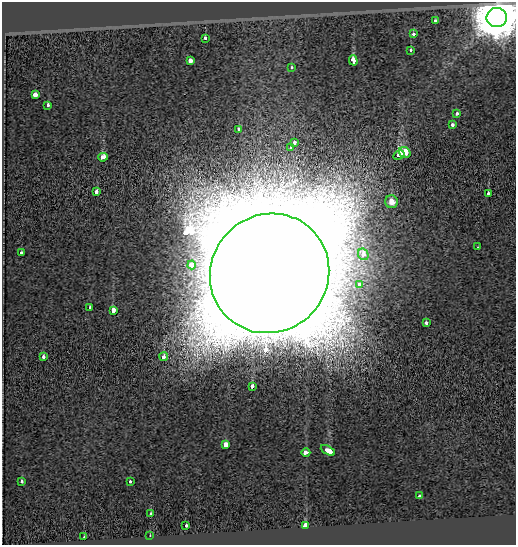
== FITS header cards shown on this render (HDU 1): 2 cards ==
NAXIS1  =                  514
NAXIS2  =                  543

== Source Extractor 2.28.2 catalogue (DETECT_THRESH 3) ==
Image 514 x 543 px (HDU 1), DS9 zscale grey, 1 PNG px = 1 image px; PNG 518 x 547 px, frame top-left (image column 1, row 543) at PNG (2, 2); each listed source drawn as its Kron ellipse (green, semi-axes under 4 px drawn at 4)
Background -0.11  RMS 0.055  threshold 0.165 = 3 sigma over >= 5 px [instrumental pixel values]
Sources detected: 44; all 44 listed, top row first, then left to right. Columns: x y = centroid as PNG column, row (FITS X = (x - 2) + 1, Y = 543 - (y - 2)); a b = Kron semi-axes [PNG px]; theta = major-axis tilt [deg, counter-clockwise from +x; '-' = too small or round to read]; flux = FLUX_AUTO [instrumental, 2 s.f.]
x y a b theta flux
497 18 10 9 - 18000
435 21 3 3 - 18
414 34 3 3 - 32
205 38 4 3 - 29
411 50 3 3 - 18
353 60 5 4 - 190
190 61 4 3 - 73
292 67 3 3 - 20
35 95 4 3 - 170
48 105 4 3 - 23
456 113 3 3 - 26
452 125 3 3 - 31
239 129 3 3 - 58
294 142 4 3 - 36
291 148 4 3 - 40
405 152 6 5 - 240
399 155 6 3 29 340
103 157 5 4 - 92
96 192 4 3 - 43
488 193 3 3 - 21
392 202 6 6 - 38
478 247 3 3 - 4.6
21 253 3 3 - 34
363 254 6 5 - 74
192 265 4 4 - 87
270 273 61 58 46 480000
359 284 4 4 - 50
90 307 3 3 - 10
113 310 4 3 - 240
426 323 3 3 - 23
43 357 4 3 - 26
164 357 4 3 - 96
252 386 4 3 - 45
226 444 4 3 - 300
328 450 8 3 -27 200
306 453 4 3 - 74
21 481 3 3 - 24
130 481 3 3 - 21
419 496 3 3 - 11
151 514 3 3 - 47
306 525 4 3 - 310
186 526 3 3 - 25
150 535 2 2 - 2.8
84 537 3 2 - 25
At the frame edge (FLAGS 8, measured only in part): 1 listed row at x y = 497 18